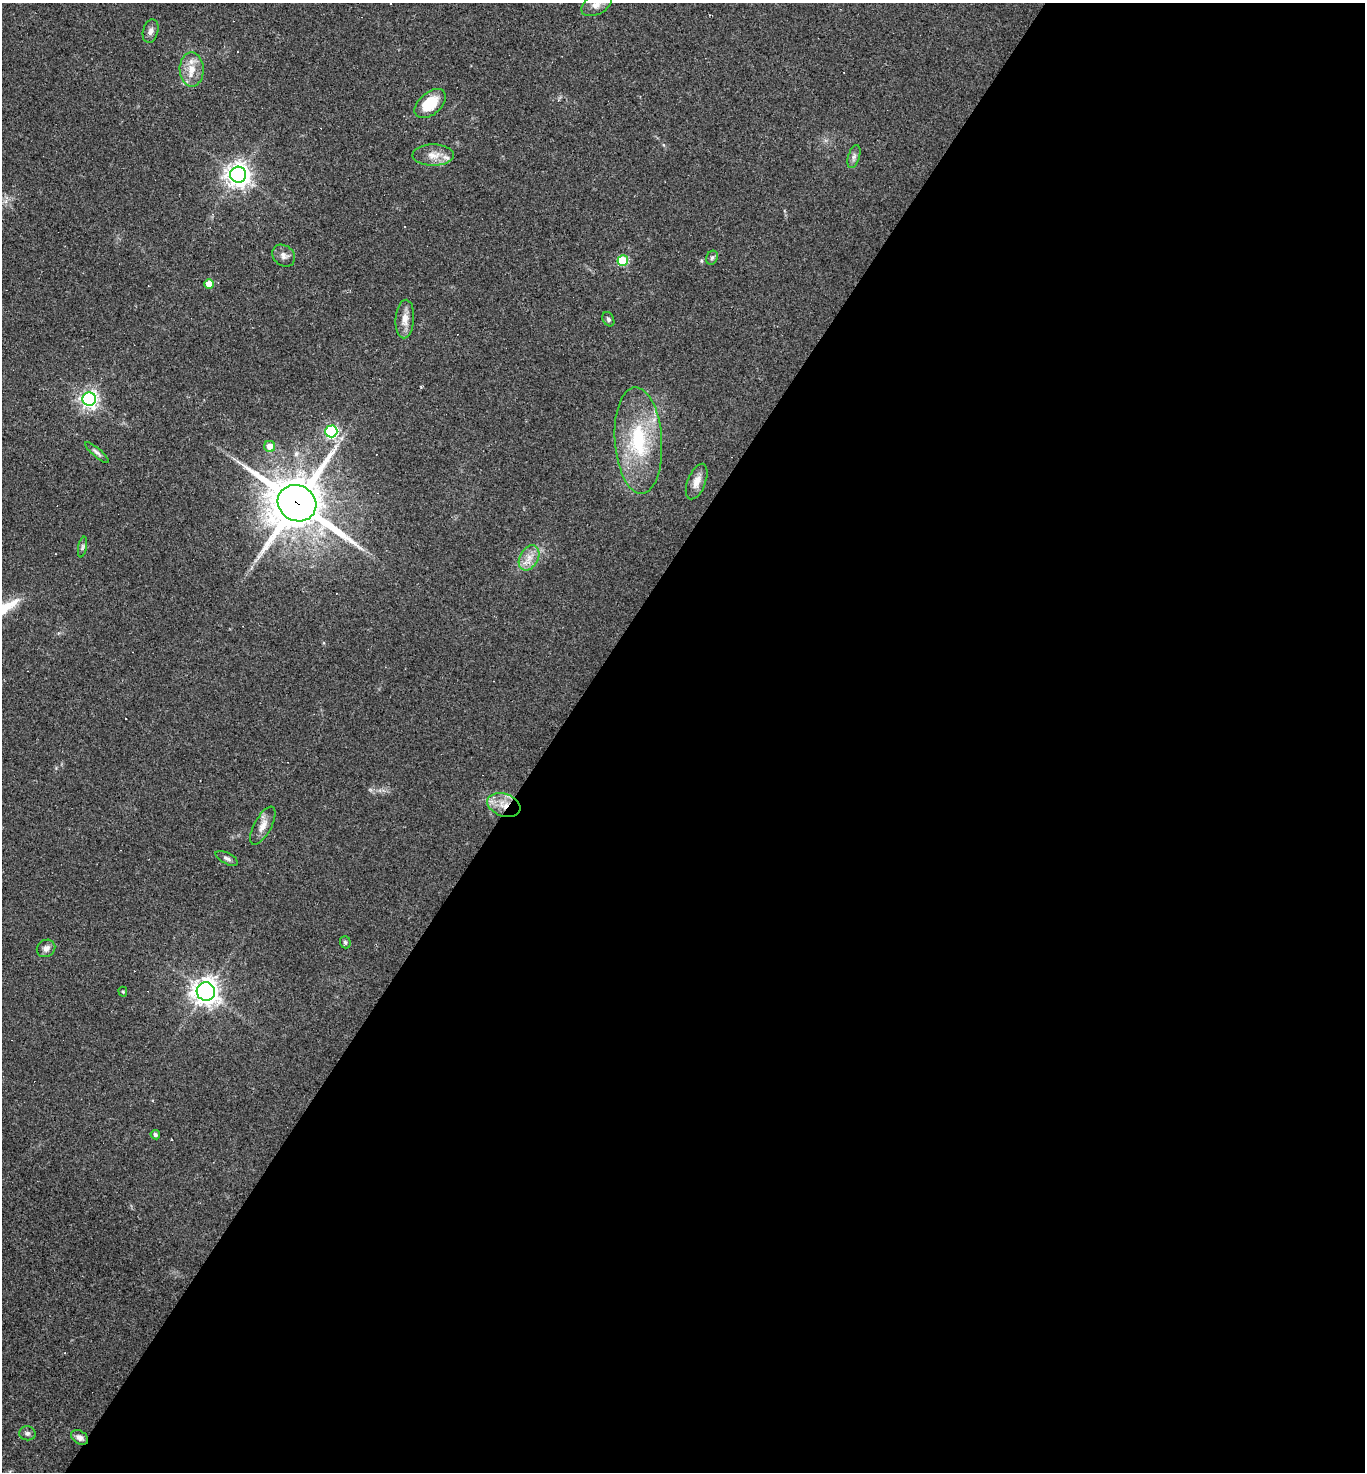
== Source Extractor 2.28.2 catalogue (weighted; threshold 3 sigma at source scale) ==
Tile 12 of 4 x 4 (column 4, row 3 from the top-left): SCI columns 4378-5740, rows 1471-2940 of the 5888 x 5881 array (HDU 1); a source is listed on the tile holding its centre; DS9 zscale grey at full resolution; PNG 1367 x 1474 px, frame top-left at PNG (2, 3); each listed source drawn as its Kron ellipse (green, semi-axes under 4 px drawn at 4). Shown black and unused: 59% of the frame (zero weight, under 2 of 3 exposures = <1% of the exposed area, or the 3 px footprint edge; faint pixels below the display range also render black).
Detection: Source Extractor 2.28.2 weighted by HDU 2 'WHT'; one run over the whole footprint, this tile lists its part. Background 0.071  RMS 0.007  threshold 0.0313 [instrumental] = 3 sigma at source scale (4.5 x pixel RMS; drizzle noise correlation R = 1.50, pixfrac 1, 0.05/0.05 arcsec/px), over >= 5 px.
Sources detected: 41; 7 cosmic-ray / hot-pixel residue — neither listed nor drawn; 2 inside a brighter listed object's ellipse — not listed separately; the other 32 listed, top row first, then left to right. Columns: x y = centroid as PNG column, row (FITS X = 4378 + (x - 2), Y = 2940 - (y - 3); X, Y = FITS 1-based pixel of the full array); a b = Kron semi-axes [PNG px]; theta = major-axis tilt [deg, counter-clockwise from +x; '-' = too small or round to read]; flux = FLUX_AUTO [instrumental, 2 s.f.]
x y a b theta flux
596 5 16 10 28 5.4
151 31 12 7 75 3.2
192 69 17 12 -89 10
430 104 18 11 41 20
433 155 21 10 0 8.2
854 156 12 5 73 2.5
238 175 8 8 - 570
284 256 12 10 -39 3.8
712 258 7 5 67 1.5
623 260 5 5 - 44
209 284 5 4 - 12
405 319 19 9 86 6.9
608 319 7 5 -62 1.6
89 399 6 6 - 270
331 431 6 6 - 120
638 441 53 23 -86 55
270 446 5 5 - 6.6
97 452 15 4 -40 2.2
697 482 19 9 68 6.6
297 503 20 17 -29 3600
82 547 10 4 79 1.4
529 558 13 9 60 6.8
504 805 17 11 -20 11
263 826 21 8 61 6.4
227 858 12 5 -27 2.4
345 942 6 5 - 1.3
46 948 9 8 - 3.4
123 992 5 4 - 0.98
206 992 9 9 - 610
155 1135 5 4 - 1.3
27 1433 8 7 - 2.2
80 1437 9 6 -32 3.6
Overlapping masked pixels (flux is a lower limit): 2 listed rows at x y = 297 503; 504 805
Isophote crosses this tile's border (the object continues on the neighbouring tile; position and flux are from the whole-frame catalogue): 1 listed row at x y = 596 5